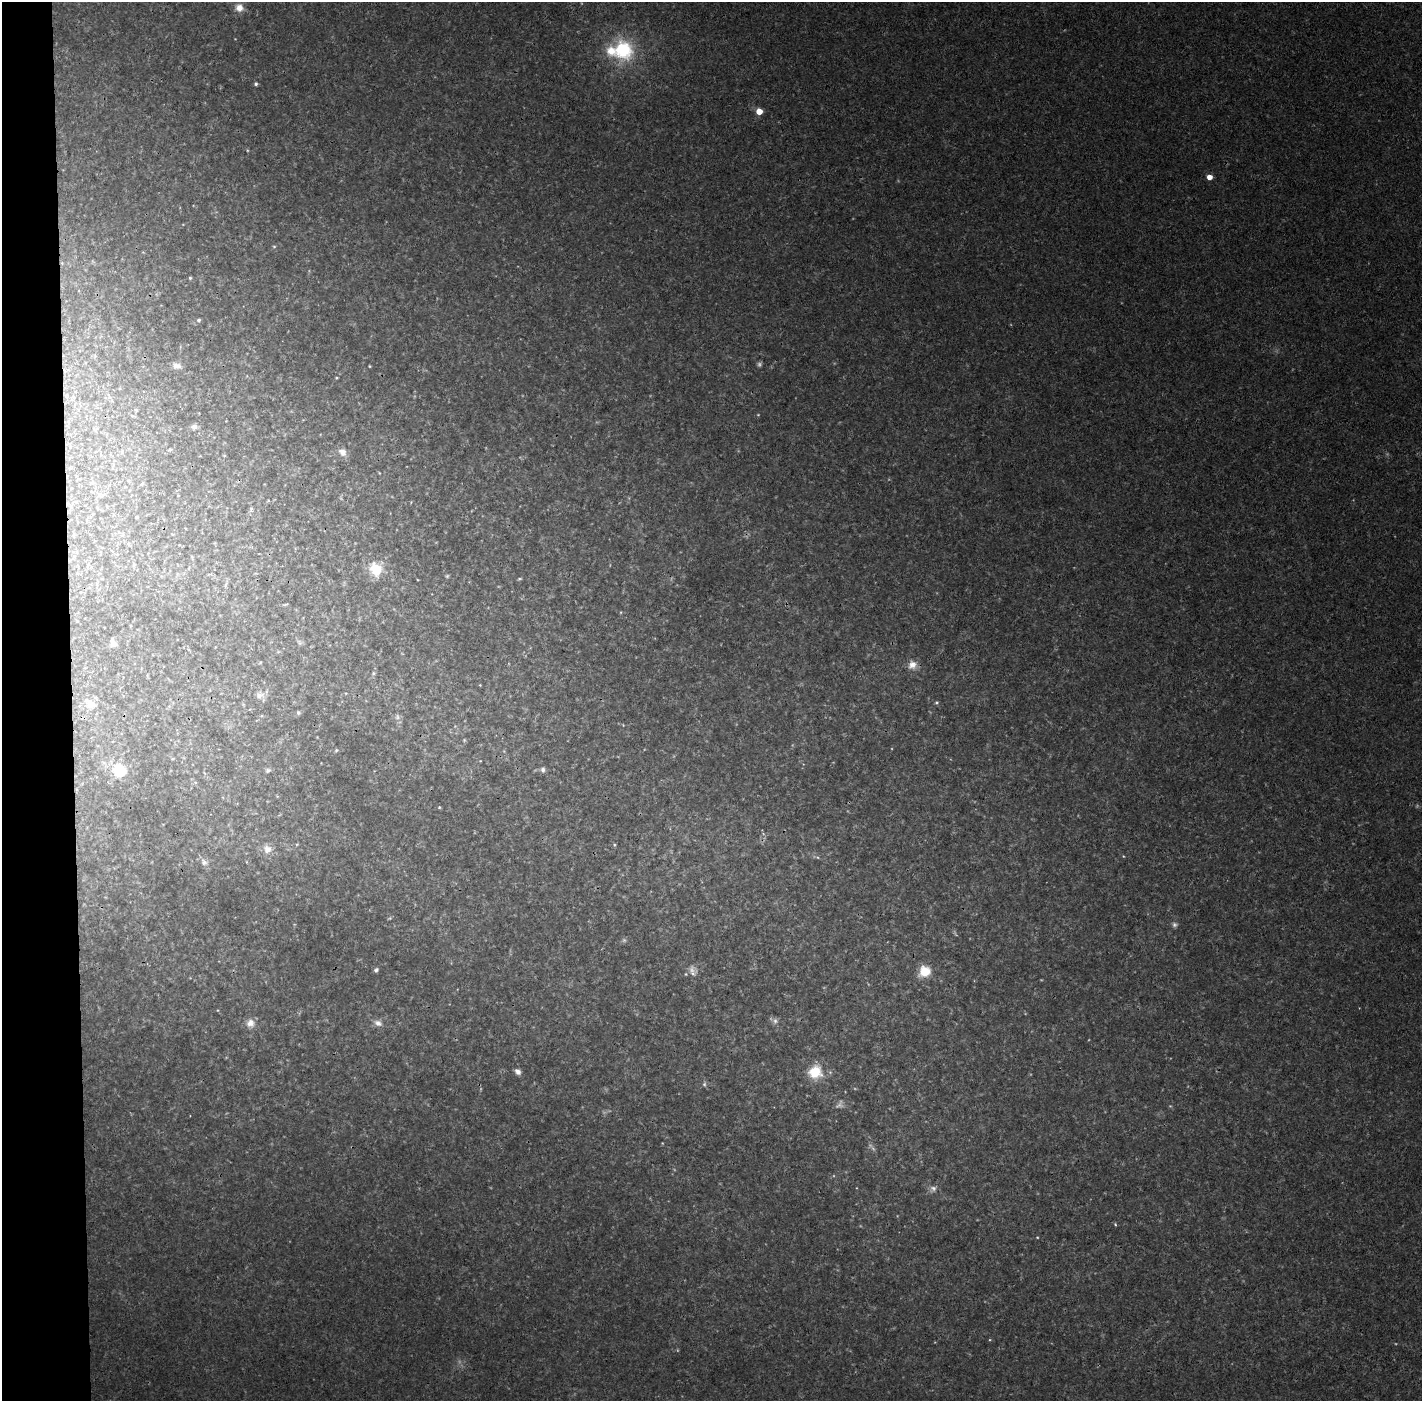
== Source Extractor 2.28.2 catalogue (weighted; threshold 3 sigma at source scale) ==
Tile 4 of 3 x 3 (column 1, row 2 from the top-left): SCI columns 1-1420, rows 1424-2822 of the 4260 x 4242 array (HDU 1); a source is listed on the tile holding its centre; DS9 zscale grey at full resolution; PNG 1424 x 1403 px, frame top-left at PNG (2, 2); no overlay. Shown black and unused: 5% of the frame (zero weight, under 3 of 4 exposures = <1% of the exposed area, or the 3 px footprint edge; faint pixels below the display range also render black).
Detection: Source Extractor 2.28.2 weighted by HDU 2 'WHT'; one run over the whole footprint, this tile lists its part. Background 0.00128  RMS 0.0023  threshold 0.0101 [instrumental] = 3 sigma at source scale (4.5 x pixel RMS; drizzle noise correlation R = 1.50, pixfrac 1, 0.05/0.05 arcsec/px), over >= 5 px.
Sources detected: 65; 8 too faint to see at this stretch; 1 cosmic-ray / hot-pixel residue — not listed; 1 inside a brighter listed object's ellipse — not listed separately; the other 55 listed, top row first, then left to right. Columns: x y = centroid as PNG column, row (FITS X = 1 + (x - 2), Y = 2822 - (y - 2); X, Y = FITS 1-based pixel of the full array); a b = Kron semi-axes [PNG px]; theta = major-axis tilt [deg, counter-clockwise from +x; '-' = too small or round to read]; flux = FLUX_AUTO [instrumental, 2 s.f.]
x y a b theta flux
239 8 11 10 - 2.2
623 50 28 25 -65 16
256 84 4 4 - 0.44
759 111 5 4 - 4
1209 177 4 4 - 2.5
274 246 5 3 - 0.24
190 278 4 4 - 0.29
199 320 5 5 - 0.48
177 366 12 8 -13 1.1
369 366 4 3 - 0.2
336 378 4 3 - 0.22
136 410 5 4 - 0.25
194 427 7 7 - 0.75
70 447 6 4 -50 0.38
170 449 6 3 2 0.27
342 452 11 9 -45 1.6
268 501 5 3 - 0.18
251 509 5 5 - 0.33
136 517 3 3 - 0.25
376 569 20 16 -62 5.1
447 576 5 4 - 0.28
520 579 6 3 8 0.26
285 604 7 2 21 0.22
299 642 7 4 -71 0.44
113 643 10 7 -72 0.98
912 665 13 11 65 2.1
373 673 6 4 22 0.36
480 685 3 3 - 0.16
260 695 13 8 1 1.5
936 702 5 4 - 0.33
90 704 21 13 -40 3.6
298 713 5 4 - 0.34
397 717 8 6 -89 0.77
464 740 4 4 - 0.28
336 750 5 4 - 0.27
543 769 8 6 -79 0.7
119 770 22 20 -30 6.3
268 770 7 6 - 0.55
439 807 4 4 - 0.24
614 845 5 4 - 0.27
267 849 14 12 -25 2.2
204 862 10 8 -55 1.1
390 918 5 4 - 0.27
376 970 6 5 - 0.54
692 970 14 8 -86 1.5
925 971 11 10 - 5.5
775 1021 9 7 -86 0.81
250 1023 11 11 - 1.9
378 1023 12 8 -23 1.3
518 1072 8 6 -42 1
815 1072 18 17 - 5.9
704 1084 7 5 -85 0.49
933 1188 9 7 -19 0.98
1115 1224 5 4 - 0.28
1037 1237 4 2 - 0.17